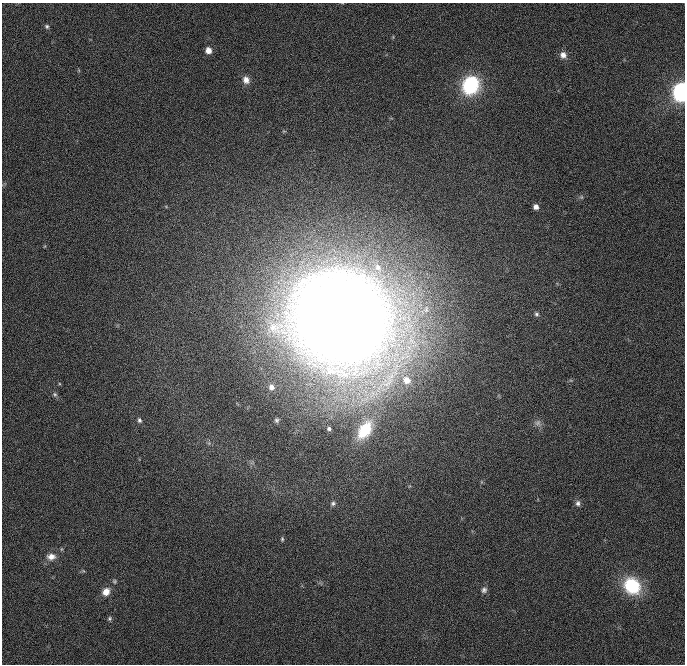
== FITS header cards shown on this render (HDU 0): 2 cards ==
NAXIS1  =                  683 / Axis length
NAXIS2  =                  662 / Axis length

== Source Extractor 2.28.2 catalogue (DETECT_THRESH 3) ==
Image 683 x 662 px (HDU 0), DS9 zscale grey, 1 PNG px = 1 image px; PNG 687 x 666 px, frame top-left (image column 1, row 662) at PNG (2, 3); no overlay
Background 1.05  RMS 7.3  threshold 22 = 3 sigma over >= 5 px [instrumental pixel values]
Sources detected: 28; all 28 listed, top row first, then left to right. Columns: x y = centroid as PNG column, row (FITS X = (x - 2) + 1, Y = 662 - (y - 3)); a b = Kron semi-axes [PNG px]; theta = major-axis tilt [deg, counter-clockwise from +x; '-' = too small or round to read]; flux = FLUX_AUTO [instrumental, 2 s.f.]
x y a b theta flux
47 26 6 6 - 9.8e+02
208 50 5 5 - 4.8e+03
563 55 8 8 - 2.9e+03
246 80 9 8 - 3.4e+03
470 85 17 14 63 4.0e+04
681 92 9 8 - 1.8e+05
581 197 5 5 - 7.2e+02
536 207 6 5 - 2.5e+03
378 268 20 11 -68 9.8e+03
536 314 7 6 - 1.1e+03
340 319 86 76 -25 1.4e+06
407 380 10 9 - 7.2e+03
271 387 9 8 - 4.0e+03
55 394 7 6 - 1.1e+03
139 420 7 5 -70 1.2e+03
277 420 7 6 - 1.2e+03
538 423 11 10 - 2.6e+03
329 429 6 5 - 1.3e+03
365 430 28 16 56 2.3e+04
333 503 7 7 - 1.3e+03
578 503 8 7 - 1.6e+03
282 539 6 4 -90 7.0e+02
51 557 12 9 -2 3.7e+03
114 581 6 5 - 7.5e+02
632 586 16 14 -47 3.0e+04
484 590 8 7 - 1.6e+03
106 592 9 8 - 4.4e+03
110 618 5 5 - 8.0e+02
At the frame edge (FLAGS 8, measured only in part): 1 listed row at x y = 681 92